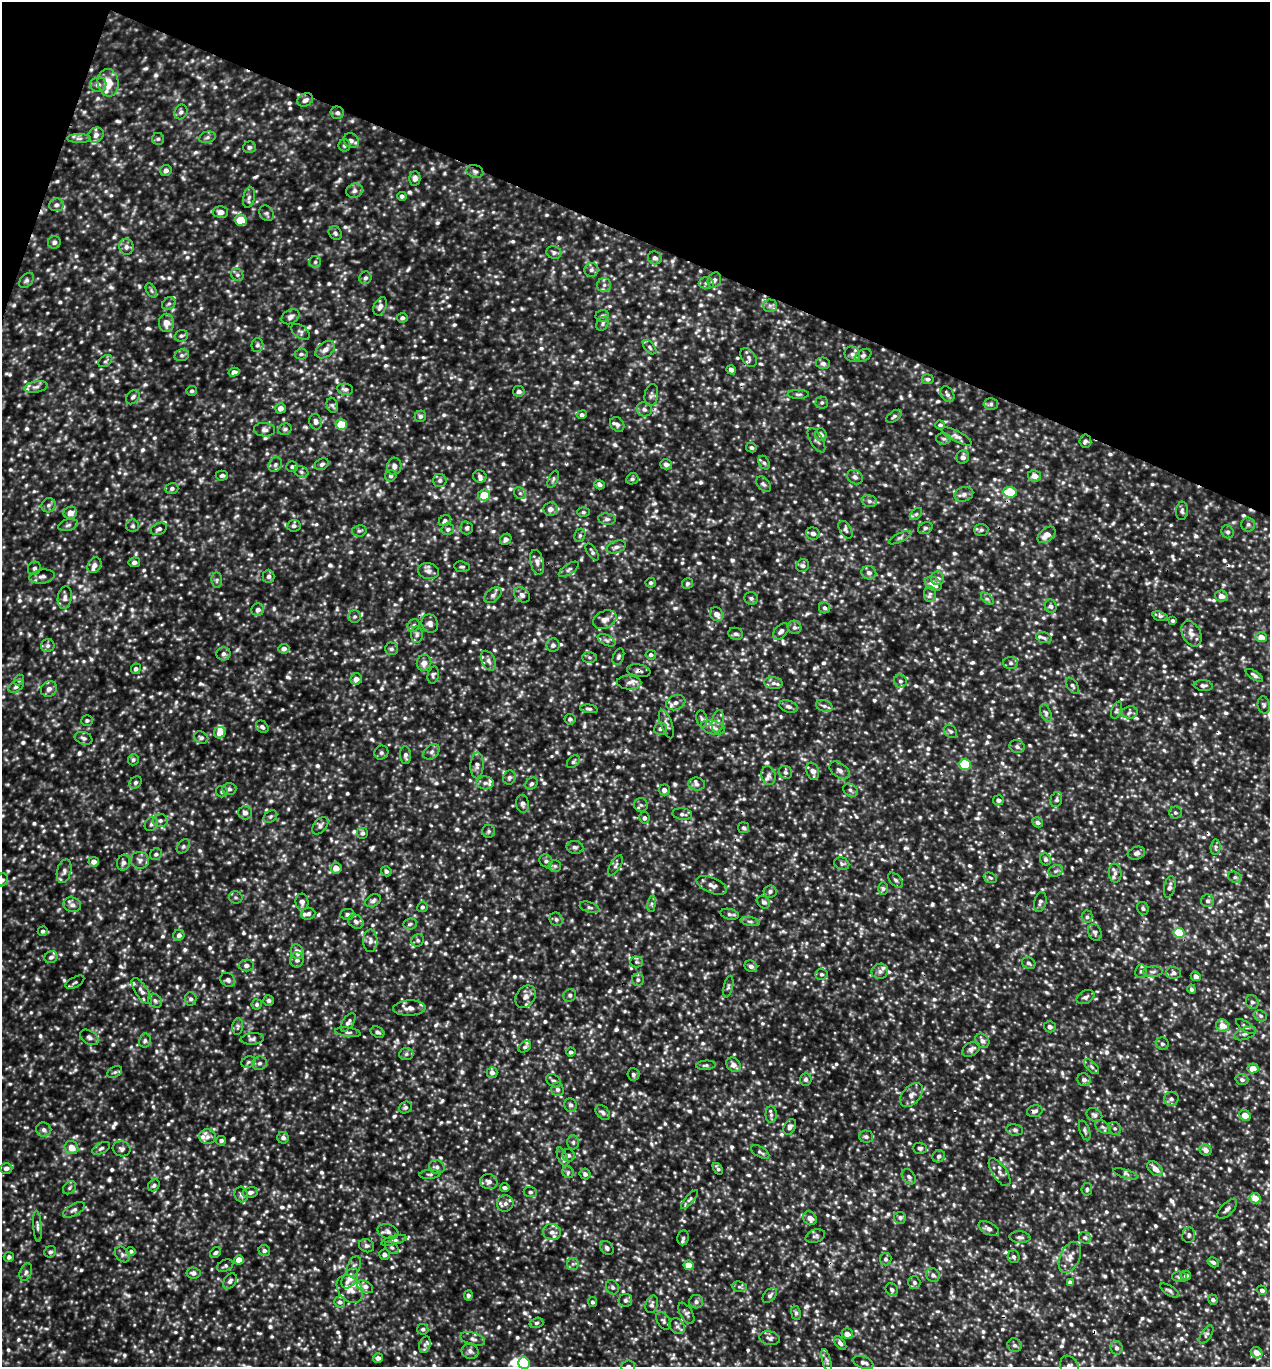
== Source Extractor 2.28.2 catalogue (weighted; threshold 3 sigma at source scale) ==
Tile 2 of 4 x 4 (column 2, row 1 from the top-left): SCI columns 1405-2672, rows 4099-5463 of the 5501 x 5492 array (HDU 1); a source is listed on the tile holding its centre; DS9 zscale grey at full resolution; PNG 1272 x 1369 px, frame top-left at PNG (2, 2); each listed source drawn as its Kron ellipse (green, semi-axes under 4 px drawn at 4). Shown black and unused: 18% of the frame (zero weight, under 3 of 5 exposures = <1% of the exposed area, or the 3 px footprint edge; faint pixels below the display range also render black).
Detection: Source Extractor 2.28.2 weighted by HDU 2 'WHT'; one run over the whole footprint, this tile lists its part. Background 0.215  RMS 0.046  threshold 0.207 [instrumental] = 3 sigma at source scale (4.5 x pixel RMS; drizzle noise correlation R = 1.50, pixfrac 1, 0.05/0.05 arcsec/px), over >= 5 px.
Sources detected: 1599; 1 inside a brighter object's white glare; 4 cosmic-ray / hot-pixel residue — neither listed nor drawn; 48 inside a brighter listed object's ellipse — not listed separately; of the other 1546, all 500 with FLUX_AUTO >= 9.78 (the completeness limit of this list) listed and drawn (1046 fainter detections not listed), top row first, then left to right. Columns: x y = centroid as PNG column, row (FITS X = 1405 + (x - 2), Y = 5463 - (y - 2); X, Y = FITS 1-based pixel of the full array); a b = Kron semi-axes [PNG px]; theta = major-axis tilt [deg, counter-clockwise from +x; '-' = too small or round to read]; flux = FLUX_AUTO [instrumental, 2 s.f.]
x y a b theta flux
108 83 14 10 -82 75
98 85 8 7 - 20
305 100 8 6 28 19
181 112 7 6 - 14
337 113 7 6 - 13
96 135 8 7 - 21
207 137 8 5 11 13
79 138 12 4 0 13
158 139 6 6 - 10
351 140 8 7 - 16
344 145 6 6 - 10
249 147 6 6 - 13
166 170 6 5 - 17
475 171 8 6 -20 14
415 178 7 5 -89 18
354 191 8 7 - 17
402 196 5 4 - 10
249 197 10 5 78 15
56 205 7 6 - 15
221 212 7 5 1 25
267 213 8 6 -51 12
241 220 6 5 - 110
335 233 7 6 - 9.9
54 242 6 6 - 15
126 247 8 7 - 19
554 252 7 6 - 13
655 258 7 6 - 17
315 262 6 5 - 10
591 270 7 7 - 15
237 275 6 5 - 11
365 278 6 6 - 12
26 280 8 6 48 13
714 280 8 6 61 15
706 283 7 6 - 15
604 285 7 7 - 17
151 290 8 4 -60 9.8
169 304 7 6 - 12
380 306 10 6 66 19
770 306 7 6 - 13
602 316 6 6 - 11
290 317 9 6 29 18
402 318 5 4 - 13
166 323 9 7 89 41
602 324 7 5 55 11
301 332 10 6 -36 13
181 336 6 5 - 10
257 345 7 6 - 12
650 347 8 5 -48 11
325 350 11 7 36 26
301 354 6 5 - 10
852 354 8 7 - 16
182 355 7 6 - 12
863 355 8 5 31 12
749 358 10 7 -55 20
105 361 8 5 35 10
823 363 7 5 -14 16
731 370 5 4 - 15
234 372 5 4 - 20
928 379 6 5 - 12
36 387 11 5 10 17
345 389 8 5 -7 13
192 391 5 5 - 9.8
519 391 6 5 - 16
798 394 11 4 0 11
947 394 8 6 -55 14
651 395 11 6 80 15
133 397 8 5 50 12
822 402 6 6 - 9.8
991 404 7 6 - 11
332 405 8 5 -70 10
280 408 5 5 - 28
644 409 8 7 - 16
582 415 5 4 - 11
420 416 6 5 - 12
894 416 9 5 34 11
316 422 8 6 -76 18
617 424 8 6 -51 13
341 425 6 5 - 140
940 425 5 4 - 10
285 429 7 5 25 11
264 430 10 7 -5 17
821 435 6 6 - 20
957 436 17 5 -27 18
943 439 7 5 -2 10
816 440 14 6 -59 16
1085 441 6 6 - 11
751 448 5 4 - 11
963 457 7 6 - 18
764 463 7 5 -61 11
322 464 7 5 27 13
666 464 6 5 - 17
275 465 8 6 61 14
394 466 8 7 - 21
292 467 6 5 - 10
301 472 7 5 -22 12
222 476 6 5 - 11
391 476 6 5 - 11
480 476 7 6 - 15
1035 476 6 5 - 35
855 477 8 6 -35 16
553 479 9 4 66 9.8
632 479 6 5 - 11
440 480 6 6 - 12
599 484 5 4 - 13
764 484 9 6 -48 13
172 488 6 5 - 13
1010 492 7 5 -5 180
520 493 6 5 - 9.8
964 494 9 7 16 18
484 495 6 5 - 110
869 501 8 6 -16 13
49 505 7 6 - 14
550 509 7 6 - 27
1182 511 9 6 85 13
583 512 6 5 - 10
70 513 7 6 - 35
916 514 7 4 44 9.9
607 519 9 5 -6 14
445 521 6 5 - 11
1248 524 7 7 - 13
68 525 10 5 16 14
133 526 6 6 - 11
294 526 7 6 - 12
467 528 6 6 - 11
925 528 7 5 22 10
159 529 8 5 25 15
448 529 6 5 - 12
845 530 10 5 -58 12
981 530 7 6 - 10
359 531 7 5 9 10
1228 532 7 6 - 12
813 534 7 6 - 19
580 535 7 5 75 9.8
1046 535 10 6 39 44
900 538 12 4 26 11
506 539 6 5 - 19
616 547 10 6 19 18
592 552 9 4 -57 11
134 562 6 5 - 15
537 562 12 6 -76 23
94 565 8 6 58 23
803 566 6 6 - 14
462 567 8 5 -6 9.9
34 568 7 6 - 13
569 569 11 5 34 14
428 571 10 8 -12 20
869 573 7 6 - 20
42 576 13 7 8 23
269 576 6 6 - 16
938 578 7 6 - 18
217 580 8 5 -84 10
651 583 5 5 - 9.9
687 583 6 5 - 12
933 584 9 6 -33 43
930 594 8 6 89 13
493 595 10 6 39 17
522 595 9 6 -42 18
1221 596 6 5 - 33
65 598 11 7 81 21
751 598 7 6 - 12
987 599 7 4 -43 10
1051 606 7 6 - 13
825 608 6 5 - 10
258 610 6 6 - 20
717 614 7 6 - 28
355 616 6 6 - 10
1160 616 8 4 -15 11
605 620 12 8 24 29
1173 621 4 3 - 10
430 624 9 8 - 21
414 625 7 6 - 11
794 627 7 6 - 14
781 631 10 6 46 17
736 634 7 6 - 13
1191 634 14 9 -63 33
417 635 8 6 87 13
1261 637 5 5 - 51
1044 638 8 5 -19 12
607 640 9 5 -27 14
553 645 6 6 - 14
48 646 7 6 - 13
284 649 5 5 - 21
391 649 6 6 - 11
223 654 7 6 - 16
651 655 5 5 - 12
589 657 7 5 -2 10
618 657 8 5 68 10
489 661 10 6 -63 19
424 663 8 7 - 32
1011 663 7 6 - 12
136 669 5 5 - 12
639 671 12 6 -10 15
433 675 9 5 78 11
1254 675 10 4 -32 12
356 679 6 5 - 25
19 680 6 4 50 9.9
900 681 6 6 - 13
629 682 12 7 -2 20
773 683 9 6 -8 17
1203 685 9 5 -7 12
16 686 8 5 33 13
1072 686 9 5 -55 11
49 689 8 7 - 20
676 703 10 7 21 25
1264 705 9 6 -82 10
788 706 9 5 -18 17
824 706 8 5 -21 16
589 709 9 4 -7 10
1117 710 9 5 69 11
1129 712 8 6 7 15
1046 713 9 5 -67 13
570 719 5 5 - 12
702 719 8 5 -78 11
87 720 6 5 - 9.9
718 722 11 6 80 22
666 724 15 5 -69 21
262 727 7 5 -46 12
713 728 12 6 -14 29
661 729 6 6 - 16
951 731 7 6 - 11
220 733 6 5 - 43
84 738 9 6 -18 14
201 738 7 5 -30 12
1017 747 8 6 -19 15
432 752 9 6 43 15
381 753 7 6 - 11
405 755 9 5 -86 16
133 760 5 5 - 11
573 762 7 5 44 11
965 764 6 5 - 250
477 765 13 6 87 23
840 770 11 7 -37 21
813 771 9 6 -70 27
785 772 7 6 - 12
768 776 9 7 -79 20
509 777 7 6 - 13
135 782 7 5 45 10
485 783 8 6 -2 17
532 784 7 5 44 11
697 784 8 6 -6 18
229 789 7 6 - 12
664 790 5 5 - 19
850 790 8 6 -34 13
222 792 6 5 - 11
998 800 5 5 - 15
1056 800 8 5 76 11
523 804 9 6 -81 14
641 805 7 6 - 13
245 813 7 6 - 20
1175 813 6 6 - 10
682 814 10 6 -7 16
270 816 7 5 35 10
644 818 6 5 - 11
160 820 7 6 - 14
1038 822 5 5 - 17
151 824 7 6 - 11
320 826 10 6 50 17
743 828 5 5 - 9.8
489 831 6 6 - 10
362 833 6 6 - 12
183 846 8 5 51 11
575 847 8 6 -9 13
1216 847 8 5 86 9.8
1136 853 9 6 17 16
156 854 6 5 - 12
1046 859 6 5 - 13
140 860 9 8 - 20
546 861 7 6 - 13
94 862 5 5 - 24
123 863 8 6 75 16
842 864 8 6 -23 11
616 865 11 5 59 13
555 866 6 6 - 10
336 868 5 5 - 40
64 871 12 7 75 19
386 871 5 5 - 13
1056 871 7 5 21 14
1115 873 9 6 -81 18
1235 877 7 5 -20 10
990 878 7 5 -21 10
2 880 7 5 51 13
896 880 9 5 -47 13
712 885 16 7 -22 28
1170 887 11 5 79 18
883 889 6 5 - 10
770 891 6 6 - 14
236 897 7 6 - 11
373 901 8 5 28 13
1207 901 6 6 - 13
302 902 8 6 -86 19
764 902 7 6 - 16
1040 902 10 6 75 15
652 904 8 4 82 10
72 905 9 7 -16 19
422 907 5 5 - 11
589 907 10 5 -17 12
1143 908 6 5 - 12
308 914 7 6 - 14
347 914 7 5 4 14
730 914 9 5 -12 13
1087 917 6 5 - 11
556 919 7 6 - 14
750 921 10 4 -11 11
356 922 8 6 -33 16
410 924 7 5 8 11
43 931 5 4 - 11
1095 932 9 6 -65 13
1179 933 5 5 - 220
179 935 6 5 - 17
418 940 6 6 - 11
370 941 11 7 89 22
297 952 7 6 - 32
51 957 7 6 - 13
297 960 7 7 - 17
636 962 6 5 - 10
1029 963 7 5 -24 11
246 965 7 6 - 17
751 966 6 5 - 17
880 971 8 7 - 20
1141 971 7 5 78 12
1153 972 10 5 4 13
1173 973 7 6 - 14
822 974 6 5 - 11
1196 976 5 4 - 24
228 980 8 6 -36 15
638 980 6 6 - 11
75 982 10 5 29 10
728 986 11 4 77 9.8
1192 989 5 4 - 12
141 991 15 6 -56 24
570 995 7 6 - 11
525 997 12 9 55 29
1085 997 9 6 27 16
191 999 6 6 - 13
269 1000 5 5 - 11
155 1001 8 6 -42 13
1252 1002 7 6 - 13
257 1004 5 5 - 10
409 1008 16 7 2 33
1260 1016 7 5 -21 9.9
348 1022 11 5 56 17
238 1026 8 5 85 11
1223 1026 7 6 - 54
1050 1027 6 5 - 15
1246 1027 11 4 -34 12
348 1032 13 4 -7 13
377 1032 7 5 -28 12
1245 1033 12 6 21 16
89 1037 10 6 -32 16
253 1039 11 6 5 15
145 1041 7 6 - 12
982 1041 8 6 -48 19
1162 1044 6 6 - 10
525 1047 7 5 37 10
971 1049 9 6 31 19
571 1052 5 4 - 11
406 1054 7 6 - 12
248 1062 7 5 22 10
260 1063 7 6 - 14
706 1065 10 4 5 10
733 1065 8 6 -46 29
1092 1067 9 4 -45 12
1253 1068 5 5 - 40
115 1072 8 5 27 9.8
492 1072 5 5 - 21
633 1074 6 6 - 11
806 1079 6 5 - 13
1242 1079 6 5 - 14
1084 1080 7 6 - 19
554 1081 8 6 -35 12
557 1089 7 6 - 15
911 1095 14 8 49 33
1171 1099 7 7 - 16
570 1105 6 6 - 11
405 1107 7 5 26 11
1035 1111 8 5 17 15
603 1113 9 6 -50 14
771 1115 8 5 -89 15
1094 1115 8 6 -35 14
1245 1115 6 5 - 54
790 1127 8 5 60 15
1103 1127 9 5 -36 14
1115 1128 7 6 - 11
44 1130 7 7 - 18
1015 1130 8 5 -10 11
1085 1130 10 5 -70 11
207 1137 8 7 - 22
866 1137 7 6 - 13
283 1138 6 5 - 16
221 1141 5 4 - 11
573 1142 7 6 - 10
71 1147 7 6 - 49
101 1148 9 5 26 14
920 1148 7 5 -2 11
121 1149 9 7 -16 16
1205 1150 6 5 - 26
760 1152 10 5 -31 11
569 1155 6 6 - 12
939 1156 6 5 - 13
562 1157 10 4 -68 13
437 1167 8 7 - 17
6 1168 6 5 - 18
718 1169 6 3 -54 10
1155 1169 9 5 -41 35
568 1172 6 5 - 9.9
999 1172 16 7 -56 25
430 1174 10 4 5 11
585 1174 5 5 - 15
1126 1174 13 4 -16 11
909 1177 8 6 -52 13
489 1182 8 7 - 22
154 1185 6 5 - 12
70 1188 7 5 43 10
505 1188 4 4 - 12
1087 1189 6 5 - 10
250 1192 8 5 12 15
530 1192 6 5 - 11
241 1194 8 6 -73 15
1255 1198 6 5 - 62
690 1199 12 4 49 14
505 1203 8 8 - 20
1227 1209 13 6 46 17
74 1210 12 5 30 17
810 1218 7 6 - 32
900 1218 6 6 - 11
37 1226 15 3 -86 13
989 1228 11 6 -29 21
388 1232 11 7 -16 20
552 1232 9 8 - 25
1189 1235 8 6 86 12
815 1236 10 6 19 13
1020 1237 10 6 -5 14
683 1238 7 5 81 9.9
1085 1238 6 5 - 11
394 1240 13 4 15 15
367 1246 8 6 -22 13
392 1248 8 5 -39 11
607 1248 7 6 - 13
131 1251 5 4 - 10
264 1251 6 5 - 11
50 1252 6 5 - 12
216 1252 6 4 45 10
122 1254 9 6 -47 14
384 1254 5 5 - 19
9 1257 5 5 - 12
1014 1257 6 6 - 11
1070 1257 16 10 65 40
886 1259 6 5 - 10
239 1260 5 4 - 52
1213 1262 6 4 -31 12
573 1264 6 6 - 11
688 1265 5 4 - 71
225 1266 8 5 26 9.9
354 1267 11 6 67 17
26 1272 9 6 68 14
193 1273 7 5 -6 15
933 1275 7 6 - 15
1186 1275 5 5 - 15
1179 1277 7 5 -3 11
350 1278 11 6 57 50
230 1281 8 6 53 16
914 1282 6 6 - 11
1070 1282 4 4 - 16
365 1287 9 5 -30 16
612 1287 7 6 - 11
739 1287 7 5 -7 11
350 1289 15 11 -50 49
892 1290 7 5 -51 14
1169 1290 11 4 -33 11
1262 1290 5 4 - 14
468 1295 5 4 - 11
770 1295 8 5 47 12
625 1300 7 6 - 14
1213 1300 5 5 - 11
340 1302 5 5 - 14
592 1302 5 4 - 10
696 1302 7 7 - 16
652 1304 9 6 74 14
686 1313 12 6 -60 15
796 1313 7 5 -80 9.9
663 1321 9 6 -60 12
536 1323 7 5 16 10
677 1326 8 7 - 16
423 1329 5 5 - 10
847 1334 5 5 - 29
1206 1334 10 5 57 12
770 1338 10 6 -12 16
473 1339 13 6 -17 18
840 1343 8 4 -53 15
425 1345 8 5 70 15
1014 1345 7 6 - 13
1116 1348 7 6 - 14
470 1351 8 7 - 18
1257 1353 6 5 - 33
378 1358 5 4 - 17
827 1361 12 3 -75 11
863 1362 11 6 -20 19
524 1363 6 5 - 180
628 1366 7 5 6 12
1069 1366 11 9 -60 27
Overlapping masked pixels (flux is a lower limit): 4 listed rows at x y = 337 113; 475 171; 1010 492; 639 671
Isophote crosses this tile's border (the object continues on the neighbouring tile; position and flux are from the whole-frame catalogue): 4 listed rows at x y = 2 880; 524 1363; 628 1366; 1069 1366
Unlisted compact peaks at least as high as the median listed source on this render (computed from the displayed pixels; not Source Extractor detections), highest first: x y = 1172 1201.